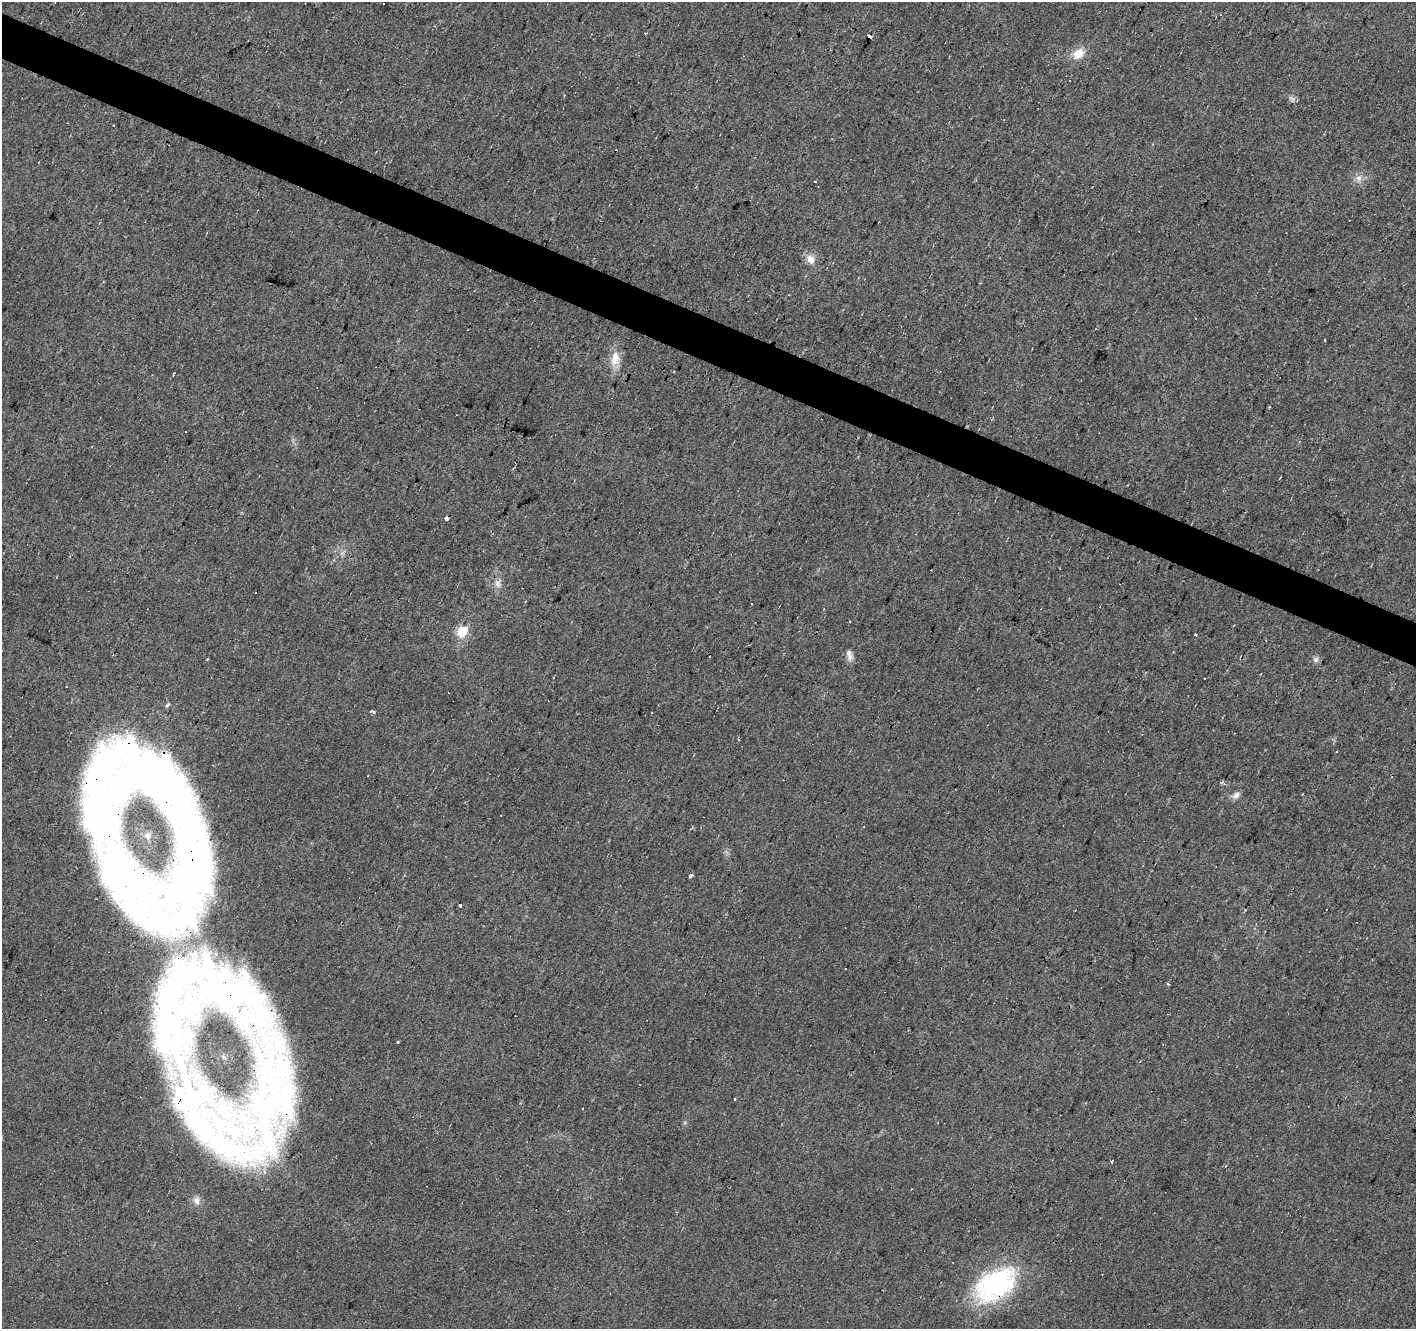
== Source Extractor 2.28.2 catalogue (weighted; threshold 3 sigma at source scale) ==
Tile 11 of 4 x 4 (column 3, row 3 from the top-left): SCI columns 2835-4248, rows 1595-2921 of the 5663 x 5777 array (HDU 1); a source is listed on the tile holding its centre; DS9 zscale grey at full resolution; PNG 1418 x 1331 px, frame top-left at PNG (2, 2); no overlay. Shown black and unused: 3% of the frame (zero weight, under 2 of 3 exposures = <1% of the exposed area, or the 3 px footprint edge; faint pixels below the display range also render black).
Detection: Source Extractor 2.28.2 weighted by HDU 2 'WHT'; one run over the whole footprint, this tile lists its part. Background 0.0202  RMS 0.0061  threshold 0.0272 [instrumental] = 3 sigma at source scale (4.5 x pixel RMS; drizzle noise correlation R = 1.50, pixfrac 1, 0.0396/0.0396 arcsec/px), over >= 5 px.
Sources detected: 55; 17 cosmic-ray / hot-pixel residue — not listed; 4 inside a brighter listed object's ellipse — not listed separately; the other 34 listed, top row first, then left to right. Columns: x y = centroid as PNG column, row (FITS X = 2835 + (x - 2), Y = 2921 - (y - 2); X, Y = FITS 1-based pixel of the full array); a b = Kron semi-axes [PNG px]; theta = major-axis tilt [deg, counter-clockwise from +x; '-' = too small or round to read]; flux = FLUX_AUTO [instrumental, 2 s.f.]
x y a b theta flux
869 35 3 3 - 9.1
1078 54 16 11 42 8.3
1291 98 7 5 34 1.4
1358 178 9 7 -14 2.8
811 259 13 10 -59 5.1
1325 340 3 2 - 1.7
615 359 21 12 85 8.5
447 518 4 3 - 5.9
497 584 11 8 -61 3.3
462 631 6 6 - 41
1196 635 3 3 - 3.4
849 655 15 7 -78 3.1
208 659 3 3 - 0.61
1316 659 8 7 - 1.9
373 712 4 3 - 4.2
652 713 3 2 - 0.47
1336 752 3 3 - 1.2
127 784 113 88 3 420
1236 795 11 8 33 2.9
501 815 3 3 - 0.92
193 870 134 51 82 200
691 876 3 3 - 4.9
131 893 125 52 -51 210
460 905 4 3 - 6.7
845 968 3 3 - 4.8
218 981 92 36 -51 88
170 1013 129 44 86 200
398 1042 3 3 - 1.7
735 1099 3 2 - 0.81
583 1108 3 2 - 0.98
221 1137 115 61 -44 220
1112 1161 3 3 - 1.8
196 1201 11 9 -78 3.7
995 1285 58 33 34 77
Overlapping masked pixels (flux is a lower limit): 7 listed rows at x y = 127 784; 193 870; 131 893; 218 981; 170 1013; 221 1137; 995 1285